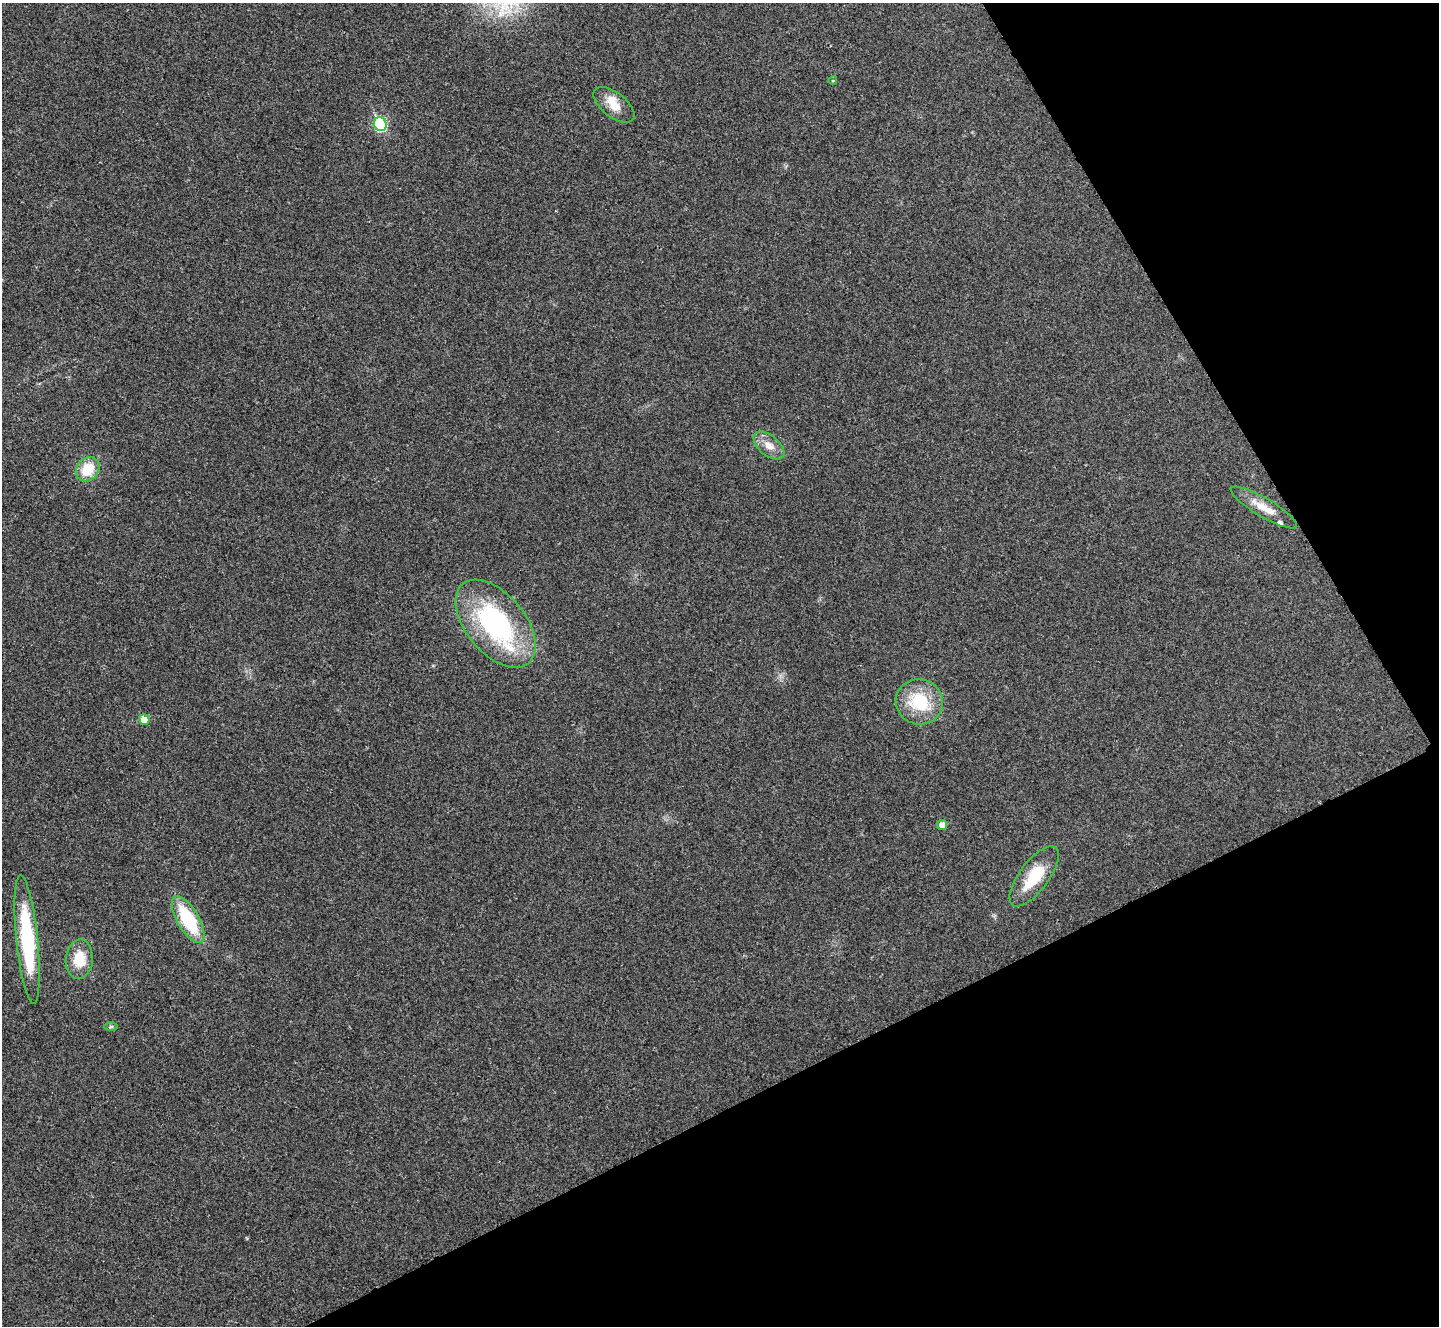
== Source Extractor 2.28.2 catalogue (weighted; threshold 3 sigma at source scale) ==
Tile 12 of 4 x 4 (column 4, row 3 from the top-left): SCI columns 4324-5760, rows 1485-2808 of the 5767 x 5763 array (HDU 1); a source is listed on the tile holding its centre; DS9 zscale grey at full resolution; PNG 1441 x 1328 px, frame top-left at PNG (2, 3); each listed source drawn as its Kron ellipse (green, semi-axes under 4 px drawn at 4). Shown black and unused: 26% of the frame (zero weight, under 3 of 4 exposures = <1% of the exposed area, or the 3 px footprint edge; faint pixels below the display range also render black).
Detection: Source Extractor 2.28.2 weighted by HDU 2 'WHT'; one run over the whole footprint, this tile lists its part. Background 0.0555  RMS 0.0067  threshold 0.0303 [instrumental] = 3 sigma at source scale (4.5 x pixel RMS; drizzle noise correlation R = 1.50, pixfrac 1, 0.05/0.05 arcsec/px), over >= 5 px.
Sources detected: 17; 2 inside a brighter listed object's ellipse — not listed separately; the other 15 listed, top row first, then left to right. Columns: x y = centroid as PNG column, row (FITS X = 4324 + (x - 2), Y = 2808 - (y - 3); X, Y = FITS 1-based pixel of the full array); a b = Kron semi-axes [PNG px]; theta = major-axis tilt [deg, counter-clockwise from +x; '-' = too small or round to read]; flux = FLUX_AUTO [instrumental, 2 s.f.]
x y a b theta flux
833 80 4 3 - 0.52
614 105 24 12 -38 10
380 124 7 6 - 60
769 446 18 10 -40 7.8
88 469 13 11 49 17
1264 508 38 9 -30 12
496 624 52 29 -50 110
919 702 24 22 -18 31
144 719 5 5 - 8.6
942 825 5 5 - 6.2
1034 876 36 14 53 25
188 920 26 11 -60 43
27 940 64 10 -84 65
79 959 20 13 85 17
111 1027 6 4 1 1